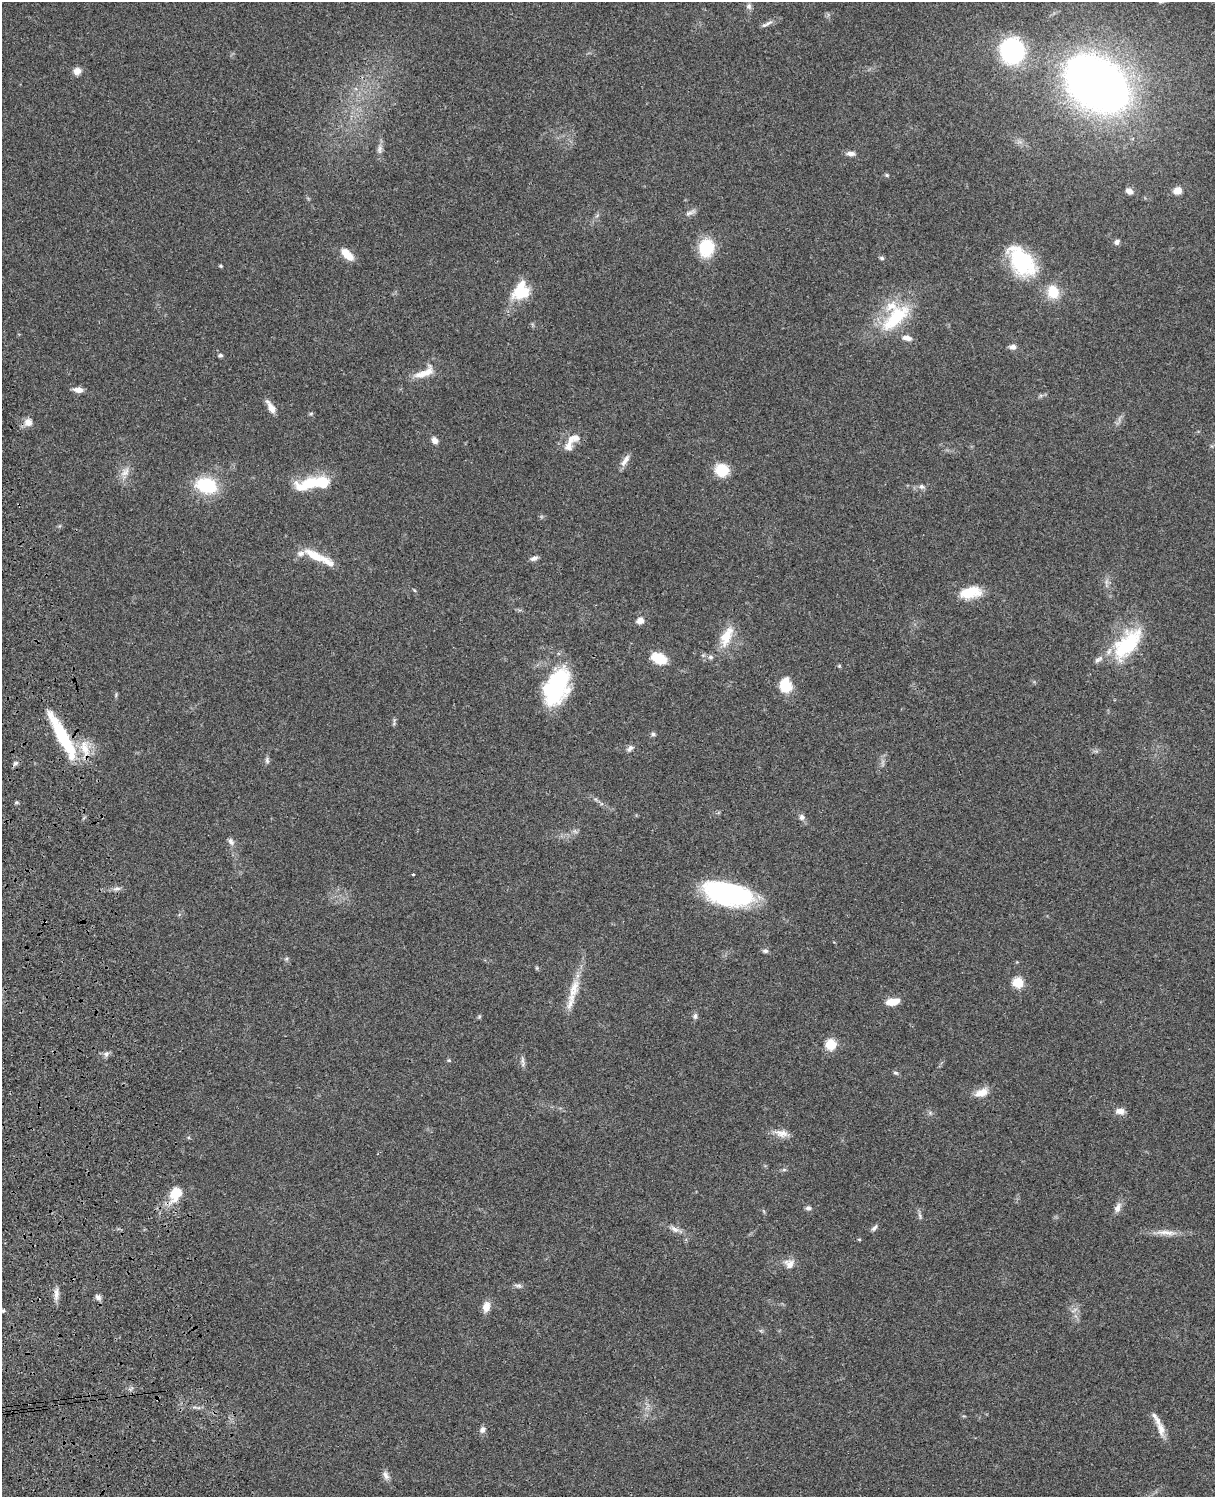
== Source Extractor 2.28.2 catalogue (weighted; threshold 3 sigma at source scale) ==
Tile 7 of 4 x 3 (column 3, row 2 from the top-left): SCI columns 2545-3757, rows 1773-3267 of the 5088 x 4927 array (HDU 1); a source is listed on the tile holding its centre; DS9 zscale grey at full resolution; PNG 1217 x 1499 px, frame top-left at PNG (2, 2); no overlay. Shown black and unused: <1% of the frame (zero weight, under 3 of 4 exposures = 6% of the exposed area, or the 3 px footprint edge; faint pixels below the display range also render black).
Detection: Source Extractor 2.28.2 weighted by HDU 2 'WHT'; one run over the whole footprint, this tile lists its part. Background 0.0792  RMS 0.0058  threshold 0.0262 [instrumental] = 3 sigma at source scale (4.5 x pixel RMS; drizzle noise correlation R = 1.50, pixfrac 1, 0.05/0.05 arcsec/px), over >= 5 px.
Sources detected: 103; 2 inside a brighter object's white glare — not listed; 8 inside a brighter listed object's ellipse — not listed separately; the other 93 listed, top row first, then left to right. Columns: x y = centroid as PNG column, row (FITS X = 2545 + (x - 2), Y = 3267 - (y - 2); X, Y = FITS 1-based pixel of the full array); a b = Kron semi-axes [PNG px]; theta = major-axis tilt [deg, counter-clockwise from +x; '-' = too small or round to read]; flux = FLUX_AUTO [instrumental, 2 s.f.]
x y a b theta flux
749 6 9 7 86 1.8
768 23 13 5 29 2.2
1012 50 22 20 -65 80
77 71 9 8 - 3.7
1096 84 52 36 -38 470
379 149 13 6 85 2.7
851 153 11 6 0 2.6
887 175 5 5 - 0.77
1129 191 8 6 -28 3.4
1177 191 7 6 - 6.2
690 213 17 5 21 2.2
1117 242 7 6 - 1.9
706 248 20 16 77 21
347 254 18 8 -42 7.5
882 258 6 5 - 1
1022 261 39 24 -53 45
221 266 4 4 - 0.78
521 291 23 19 62 18
1053 292 15 13 -71 12
895 318 51 21 44 34
907 338 12 6 -12 3.6
1013 347 8 6 3 2.6
220 355 5 4 - 1.4
424 373 31 11 27 9.2
78 390 12 6 -7 3.6
271 407 18 7 -58 4.6
311 413 6 4 20 0.71
28 422 11 10 - 4.1
575 438 19 10 18 5.9
435 440 8 7 - 2.9
625 460 19 6 56 3.5
722 470 12 11 - 17
125 472 16 10 46 4.7
309 483 33 13 18 23
206 485 21 15 -18 30
922 487 7 6 - 1.7
314 555 29 11 -29 12
534 558 10 6 23 1.9
414 590 5 4 - 0.6
970 592 26 13 11 15
640 620 9 8 - 3.3
726 636 29 13 66 13
1127 644 48 22 49 38
659 658 14 9 -25 16
839 666 5 4 - 0.72
785 686 14 11 -84 17
555 687 40 22 73 61
394 722 11 3 81 1
653 734 6 5 - 1.1
62 736 52 10 -62 41
630 748 10 6 46 1.9
85 749 26 10 -75 10
267 760 9 5 -88 1.5
15 763 8 5 38 1.4
802 817 8 7 - 2
231 842 10 7 -60 2.2
413 874 3 3 - 0.53
117 889 8 4 8 1.7
728 894 42 17 -12 110
765 951 7 5 -7 1.4
286 959 6 4 19 0.79
1018 982 6 5 - 35
574 989 31 11 69 11
893 1002 14 7 7 8.4
695 1016 7 6 - 1.6
479 1017 6 4 20 0.71
831 1044 6 6 - 34
106 1054 8 6 88 1.7
449 1060 5 5 - 0.69
522 1061 12 4 -88 1.8
896 1073 7 5 -16 1
981 1092 20 10 22 6.3
1120 1111 10 7 -7 3.9
781 1133 19 10 -9 5.2
784 1170 6 4 0 0.89
175 1194 13 10 62 15
808 1208 7 5 -1 1.4
1118 1208 15 8 65 3.3
920 1216 10 4 -78 1.4
874 1228 10 5 52 1.6
675 1229 14 7 -26 3.2
1166 1232 31 6 -5 6.4
859 1239 5 3 - 0.55
789 1264 14 13 - 4.7
518 1286 11 5 -11 1.6
56 1294 18 6 -90 3.6
98 1297 9 6 -38 1.9
486 1307 11 8 79 5.7
1074 1310 13 2 30 1.1
3 1311 6 4 62 0.94
1161 1429 20 10 -80 6.1
482 1430 9 7 69 2.2
386 1475 12 7 -66 2.7
Overlapping masked pixels (flux is a lower limit): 1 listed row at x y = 62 736